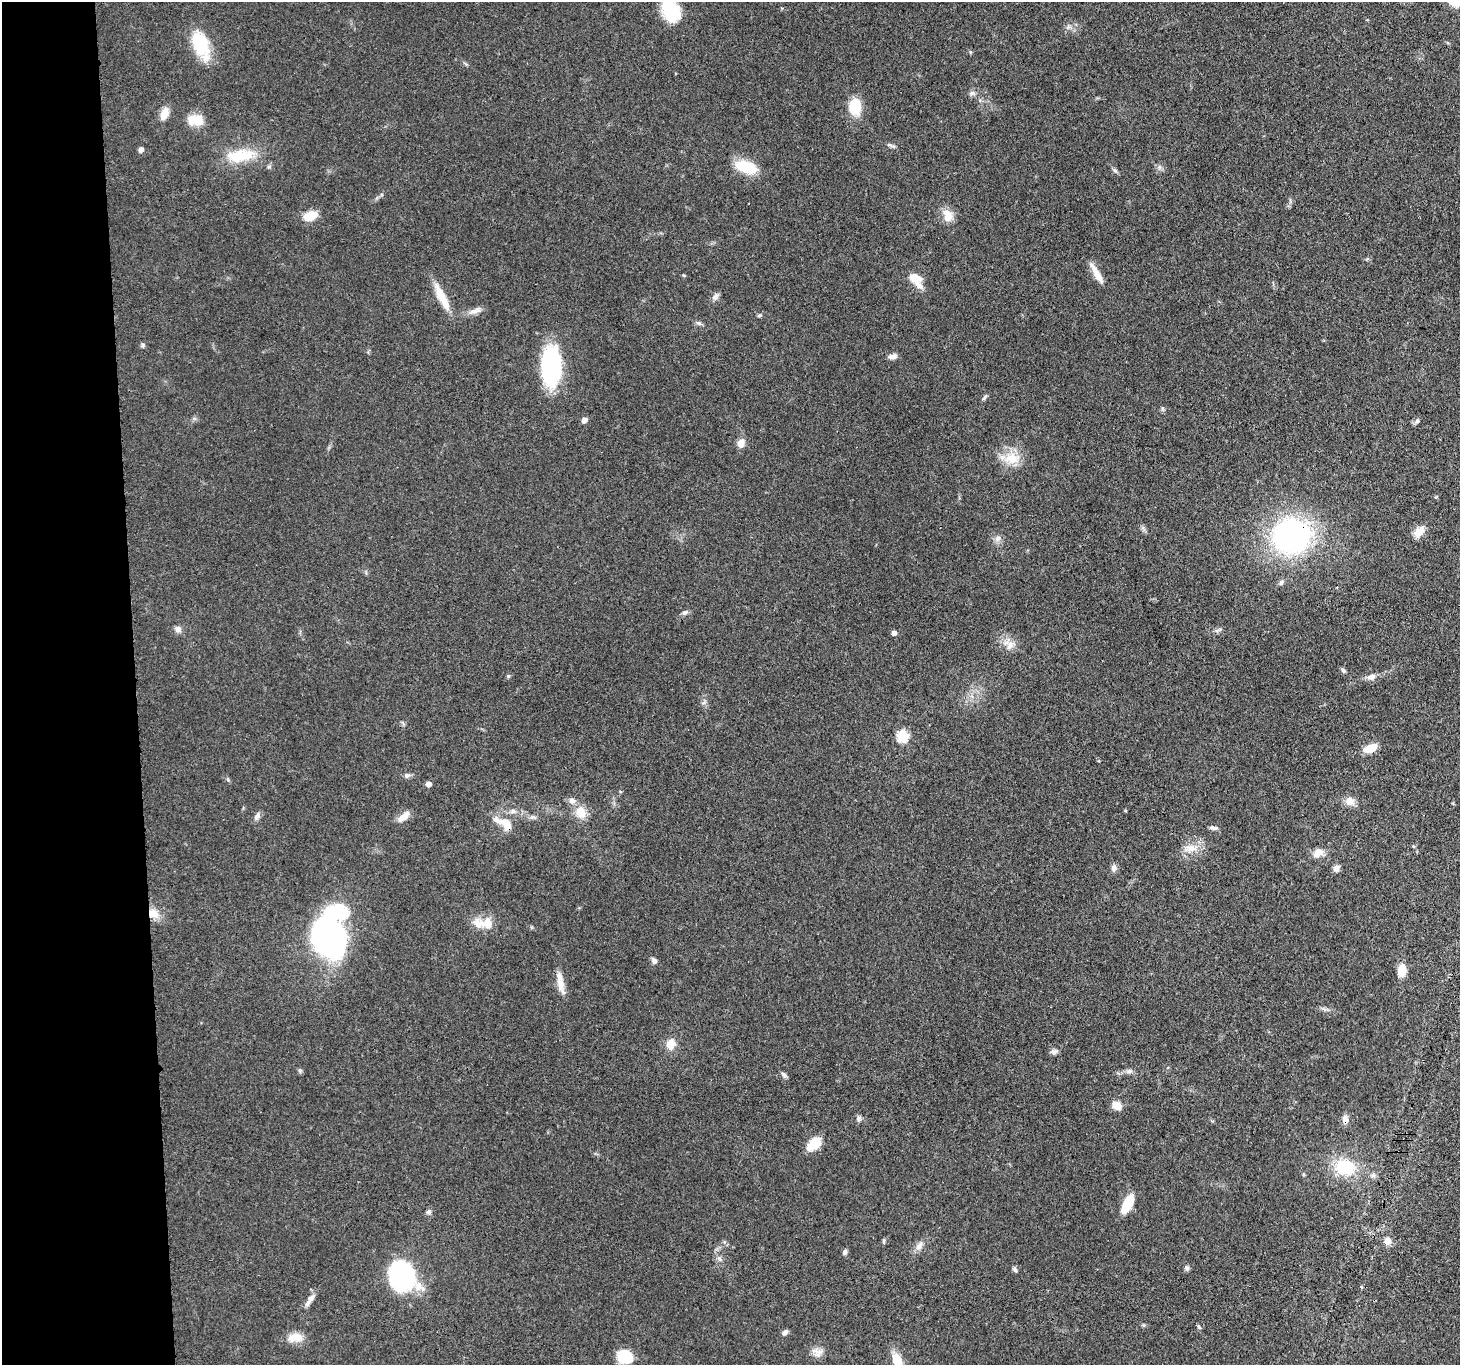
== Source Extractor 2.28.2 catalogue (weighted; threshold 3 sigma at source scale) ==
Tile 4 of 3 x 3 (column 1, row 2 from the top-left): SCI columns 23-1480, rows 1501-2863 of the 4416 x 4389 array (HDU 1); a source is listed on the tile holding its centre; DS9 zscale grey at full resolution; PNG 1462 x 1367 px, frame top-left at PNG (2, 2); no overlay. Shown black and unused: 9% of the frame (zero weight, under 3 of 4 exposures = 3% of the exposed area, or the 3 px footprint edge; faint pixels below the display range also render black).
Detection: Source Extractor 2.28.2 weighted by HDU 2 'WHT'; one run over the whole footprint, this tile lists its part. Background 0.112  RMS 0.0053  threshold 0.0237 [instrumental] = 3 sigma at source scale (4.5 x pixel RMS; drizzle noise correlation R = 1.50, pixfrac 1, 0.05/0.05 arcsec/px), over >= 5 px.
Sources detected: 92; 1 inside a brighter object's white glare — not listed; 2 inside a brighter listed object's ellipse — not listed separately; the other 89 listed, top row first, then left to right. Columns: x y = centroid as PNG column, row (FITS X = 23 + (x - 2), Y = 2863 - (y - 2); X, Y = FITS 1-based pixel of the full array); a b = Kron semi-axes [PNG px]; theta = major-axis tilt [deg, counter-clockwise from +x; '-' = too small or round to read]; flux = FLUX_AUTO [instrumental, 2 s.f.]
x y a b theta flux
671 10 24 17 -62 23
200 44 31 20 -65 22
972 93 8 6 5 1.5
855 107 19 14 -88 12
164 114 14 8 66 5.8
195 120 21 13 -3 8.7
892 145 13 4 -25 1.3
141 149 5 5 - 2.4
240 155 42 16 7 18
746 167 22 11 -19 19
1159 167 7 4 -71 1.1
310 216 14 8 22 11
948 216 16 10 -78 6.7
684 275 5 3 - 0.53
1098 275 26 8 -60 5.8
915 279 21 11 -50 8.6
442 297 38 9 -63 11
715 297 11 6 47 2
475 311 21 6 16 3.5
759 315 6 4 21 0.8
699 323 7 6 - 1.3
143 345 6 5 - 0.89
893 356 11 6 10 2.1
551 367 36 18 89 68
984 397 11 3 49 0.98
584 420 5 5 - 3.2
1417 421 6 6 - 1.1
741 443 12 8 66 3.7
1012 459 23 16 4 11
1419 531 16 10 51 5.2
1291 536 30 26 11 150
998 539 10 6 52 1.8
1281 582 7 6 - 1.3
685 612 8 5 14 1.3
178 629 9 7 -31 2.4
894 633 5 4 - 2.4
1009 645 15 13 -32 5.4
1343 670 6 6 - 1
508 676 5 5 - 0.76
1372 677 11 8 13 2.7
902 736 6 6 - 38
1370 748 12 7 23 8.8
407 775 10 6 13 1.6
428 784 5 5 - 2.7
572 801 9 8 - 2.4
1350 801 12 11 - 4.4
513 811 8 6 -14 1.7
581 813 13 11 -59 7.9
257 816 12 6 60 1.9
404 817 19 8 39 4.2
504 824 29 12 -33 8.8
1214 828 11 5 -5 1.5
1191 848 18 9 -5 5.8
1318 852 12 9 39 5
1114 868 10 7 -89 2
1336 868 10 7 56 2
153 913 13 11 -24 6.1
480 924 24 14 -18 7.7
329 937 39 29 -60 120
654 960 8 6 -54 1.8
1402 970 12 8 89 8.2
561 984 25 9 -78 6
671 1044 11 10 - 6.1
1054 1051 10 6 8 1.7
300 1071 6 5 - 0.85
1129 1071 9 6 15 1.6
784 1075 10 5 -49 1.2
1117 1105 11 8 -34 5.2
858 1119 8 7 - 1.4
1345 1119 10 7 89 3.4
814 1144 13 8 43 14
1345 1167 20 15 -19 25
1127 1204 19 8 63 14
428 1212 6 6 - 1.4
884 1241 6 4 72 0.83
1388 1241 9 8 - 3.5
919 1246 14 7 51 2.9
845 1252 7 5 75 1.3
720 1259 7 4 -71 1.1
1187 1268 7 6 - 1.2
1015 1270 7 6 - 1.2
401 1276 32 25 -69 65
310 1300 20 6 56 3.6
1199 1327 6 4 -46 0.74
785 1332 8 5 45 1.3
295 1337 22 11 4 6.5
819 1353 14 8 49 3.4
625 1356 14 12 -30 17
897 1362 27 12 -70 11
Overlapping masked pixels (flux is a lower limit): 4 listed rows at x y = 1291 536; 504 824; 153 913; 1345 1119
Isophote crosses this tile's border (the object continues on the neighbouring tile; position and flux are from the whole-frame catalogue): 2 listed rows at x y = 671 10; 897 1362